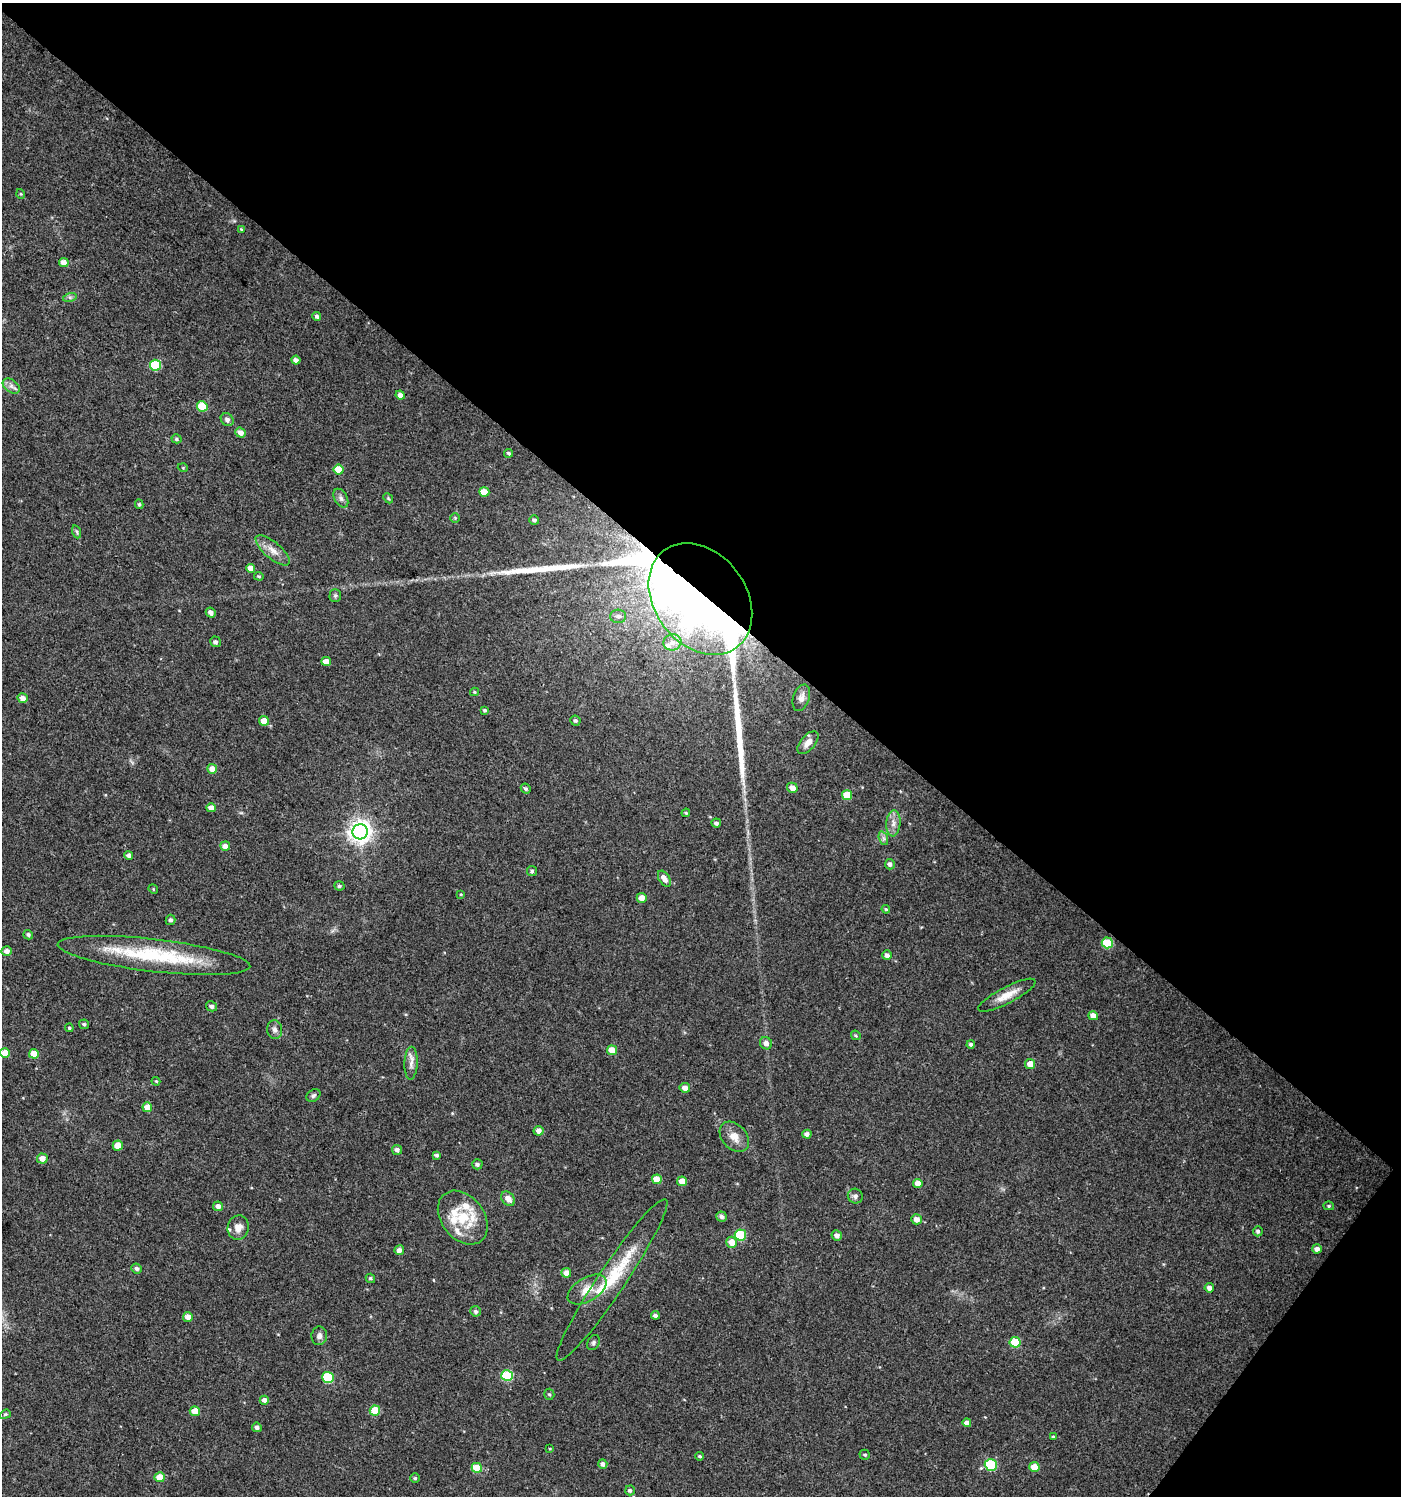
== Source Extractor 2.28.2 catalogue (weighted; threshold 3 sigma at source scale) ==
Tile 8 of 4 x 4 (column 4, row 2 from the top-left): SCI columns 4443-5841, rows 2990-4483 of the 6018 x 5985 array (HDU 1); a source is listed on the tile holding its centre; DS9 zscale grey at full resolution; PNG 1403 x 1498 px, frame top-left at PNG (2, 3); each listed source drawn as its Kron ellipse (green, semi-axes under 4 px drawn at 4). Shown black and unused: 42% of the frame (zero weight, under 3 of 4 exposures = <1% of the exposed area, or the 3 px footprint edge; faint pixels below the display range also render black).
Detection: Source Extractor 2.28.2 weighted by HDU 2 'WHT'; one run over the whole footprint, this tile lists its part. Background 0.0233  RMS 0.004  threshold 0.018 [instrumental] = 3 sigma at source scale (4.5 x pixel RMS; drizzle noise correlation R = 1.50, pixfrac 1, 0.0396/0.0396 arcsec/px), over >= 5 px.
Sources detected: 154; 3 inside a brighter object's white glare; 2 long thin detections or spike segments (spike, bleed or trail) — neither listed nor drawn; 8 inside a brighter listed object's ellipse — not listed separately; the other 141 listed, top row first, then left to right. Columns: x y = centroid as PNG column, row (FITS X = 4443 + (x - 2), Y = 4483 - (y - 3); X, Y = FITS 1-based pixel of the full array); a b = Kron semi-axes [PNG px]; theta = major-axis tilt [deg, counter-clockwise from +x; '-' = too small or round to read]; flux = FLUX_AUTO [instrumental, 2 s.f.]
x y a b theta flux
21 194 5 3 - 0.39
241 229 4 3 - 0.38
64 263 5 4 - 3.5
70 297 7 4 18 0.82
317 316 4 4 - 1
296 360 4 4 - 1.8
155 365 5 5 - 20
11 386 9 6 -36 1.7
400 395 5 4 - 1.8
202 406 5 5 - 13
227 420 7 6 - 1.4
241 433 5 5 - 2.3
176 439 5 4 - 0.72
509 453 4 4 - 0.71
183 468 5 3 - 0.35
339 470 5 5 - 6.8
484 492 5 4 - 6
341 498 10 6 -60 1.4
388 498 5 4 - 0.48
139 504 5 4 - 0.63
455 518 5 5 - 0.51
534 520 5 4 - 1
77 532 7 4 -72 0.68
273 550 21 8 -40 3.9
251 568 4 4 - 3.3
259 576 5 3 - 0.46
335 596 6 5 - 0.78
700 599 61 46 -53 270
211 612 5 4 - 2.1
618 616 8 7 - 1.6
215 642 5 5 - 1.1
672 642 9 8 - 2.4
326 661 5 4 - 3.8
475 692 4 4 - 0.46
23 698 5 5 - 2.6
801 698 14 8 72 2.1
485 710 4 4 - 0.68
264 721 5 4 - 4.6
575 721 5 5 - 0.9
808 743 14 7 49 3
212 769 5 5 - 3.4
792 788 5 5 - 2.7
526 789 5 4 - 0.81
847 795 5 5 - 8.1
211 808 5 4 - 2.7
686 813 4 4 - 0.49
716 823 5 4 - 1
893 823 13 7 86 2.7
360 832 7 7 - 300
883 838 7 4 -71 0.97
225 846 5 4 - 2.2
129 855 4 4 - 1.6
890 864 5 5 - 1.3
532 871 5 5 - 0.75
664 879 9 5 -56 2.8
339 886 5 4 - 0.82
153 889 5 4 - 0.43
461 894 4 3 - 0.39
642 898 5 5 - 3
886 909 4 3 - 0.45
171 920 5 5 - 1
28 935 5 4 - 0.93
1107 943 5 5 - 14
7 951 5 4 - 2.1
154 955 97 16 -7 36
887 955 5 5 - 1.6
1007 995 32 8 27 5.8
211 1006 5 5 - 1.2
1093 1016 5 4 - 2.9
84 1024 5 4 - 0.76
69 1028 4 3 - 0.54
275 1030 9 7 -82 1.6
856 1035 5 4 - 0.54
766 1043 6 5 - 2.2
971 1044 4 4 - 0.92
612 1050 5 5 - 5.1
5 1053 5 4 - 6.2
34 1054 5 4 - 5.3
411 1063 16 6 88 2.5
1030 1064 5 5 - 4
156 1081 4 3 - 0.41
685 1088 5 5 - 2.6
313 1096 7 5 33 0.99
147 1107 5 5 - 4.6
539 1131 5 5 - 2.4
807 1134 4 4 - 1.6
734 1137 17 12 -47 4.4
118 1146 5 5 - 5.8
397 1150 5 5 - 1.4
437 1155 4 4 - 0.87
42 1158 5 5 - 3
477 1164 5 5 - 1
657 1179 5 5 - 6
682 1181 5 4 - 5.2
918 1183 4 4 - 3.5
855 1196 7 7 - 1.3
508 1199 8 6 -49 2.8
218 1206 5 5 - 1.9
1329 1206 5 4 - 0.61
722 1217 5 5 - 1.3
463 1218 30 21 -52 13
916 1219 5 5 - 2.6
238 1228 12 10 76 3.2
1258 1231 5 4 - 0.87
740 1235 6 5 - 20
837 1235 5 5 - 1.8
732 1242 5 5 - 4.3
1317 1249 5 4 - 2
399 1250 5 4 - 2
136 1269 5 5 - 1.1
566 1273 5 4 - 2.7
370 1278 5 4 - 0.65
612 1280 97 13 56 21
1209 1288 4 4 - 1.8
587 1290 21 12 31 5.6
475 1311 5 5 - 0.98
655 1315 4 4 - 1.2
188 1317 5 5 - 2.9
319 1336 9 8 - 1.8
1015 1342 5 5 - 13
593 1343 8 5 59 0.94
507 1375 6 5 - 24
328 1377 5 5 - 24
549 1394 5 5 - 0.61
264 1400 4 4 - 1.8
195 1411 5 5 - 7.1
375 1411 5 5 - 10
5 1414 6 4 21 0.53
967 1423 4 4 - 1.8
257 1427 5 4 - 1.3
1053 1437 4 3 - 0.48
550 1449 4 3 - 0.34
865 1455 5 5 - 0.75
700 1456 4 4 - 0.65
603 1464 5 4 - 1.3
991 1465 6 5 - 25
1034 1467 5 5 - 5.8
477 1468 5 5 - 10
160 1477 5 5 - 5.8
415 1478 4 4 - 0.62
630 1490 5 5 - 0.85
Overlapping masked pixels (flux is a lower limit): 1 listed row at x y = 700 599
Isophote crosses this tile's border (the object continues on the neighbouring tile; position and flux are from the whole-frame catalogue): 1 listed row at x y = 5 1053